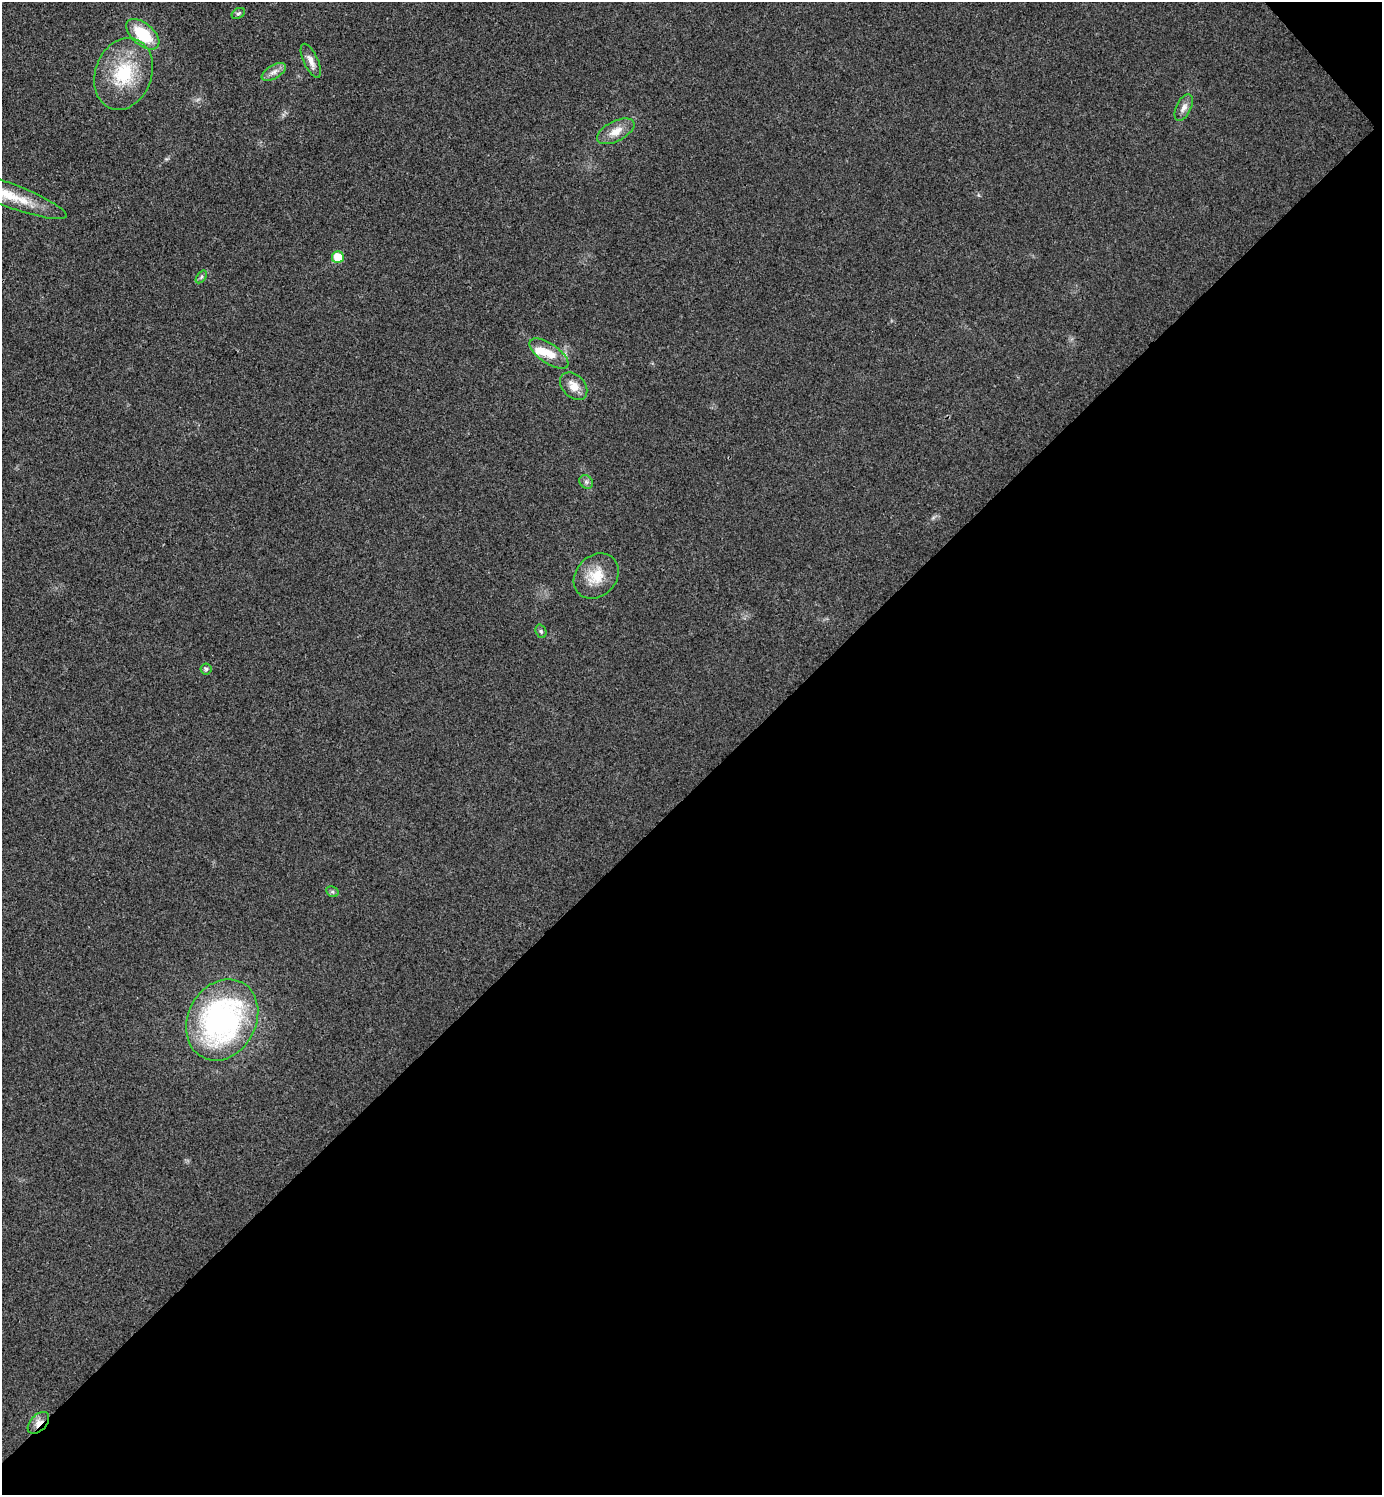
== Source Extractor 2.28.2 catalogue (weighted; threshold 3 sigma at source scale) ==
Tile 12 of 4 x 4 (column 4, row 3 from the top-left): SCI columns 4441-5820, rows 1497-2989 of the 5980 x 5981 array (HDU 1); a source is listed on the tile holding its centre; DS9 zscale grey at full resolution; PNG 1384 x 1497 px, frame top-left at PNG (2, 2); each listed source drawn as its Kron ellipse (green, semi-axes under 4 px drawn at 4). Shown black and unused: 47% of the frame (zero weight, under 3 of 4 exposures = <1% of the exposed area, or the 3 px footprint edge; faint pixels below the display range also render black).
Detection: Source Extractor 2.28.2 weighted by HDU 2 'WHT'; one run over the whole footprint, this tile lists its part. Background 0.0281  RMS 0.0053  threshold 0.0241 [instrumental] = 3 sigma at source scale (4.5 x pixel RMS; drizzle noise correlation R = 1.50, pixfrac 1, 0.05/0.05 arcsec/px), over >= 5 px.
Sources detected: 20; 1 inside a brighter listed object's ellipse — not listed separately; the other 19 listed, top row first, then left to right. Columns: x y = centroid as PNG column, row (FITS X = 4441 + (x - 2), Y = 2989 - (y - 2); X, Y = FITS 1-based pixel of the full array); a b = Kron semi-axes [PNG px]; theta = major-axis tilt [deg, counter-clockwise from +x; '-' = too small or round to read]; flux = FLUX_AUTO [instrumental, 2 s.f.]
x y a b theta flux
238 13 7 5 31 1
143 34 19 11 -40 22
311 61 18 7 -66 4.1
274 72 13 6 30 3
124 74 37 28 70 32
1184 107 14 7 64 3.1
616 131 20 10 27 6.9
6 194 65 12 -21 22
338 257 6 6 - 13
201 277 7 4 54 0.96
549 354 22 10 -35 8.6
574 386 16 11 -46 6.3
586 482 7 6 - 1.5
596 576 25 20 46 13
541 631 7 5 -69 1
206 669 5 5 - 1.1
332 892 6 5 - 0.98
222 1020 42 34 62 130
38 1423 13 8 47 4.5
Overlapping masked pixels (flux is a lower limit): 1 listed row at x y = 38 1423
Isophote crosses this tile's border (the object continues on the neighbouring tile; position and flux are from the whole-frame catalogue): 1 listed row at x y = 6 194